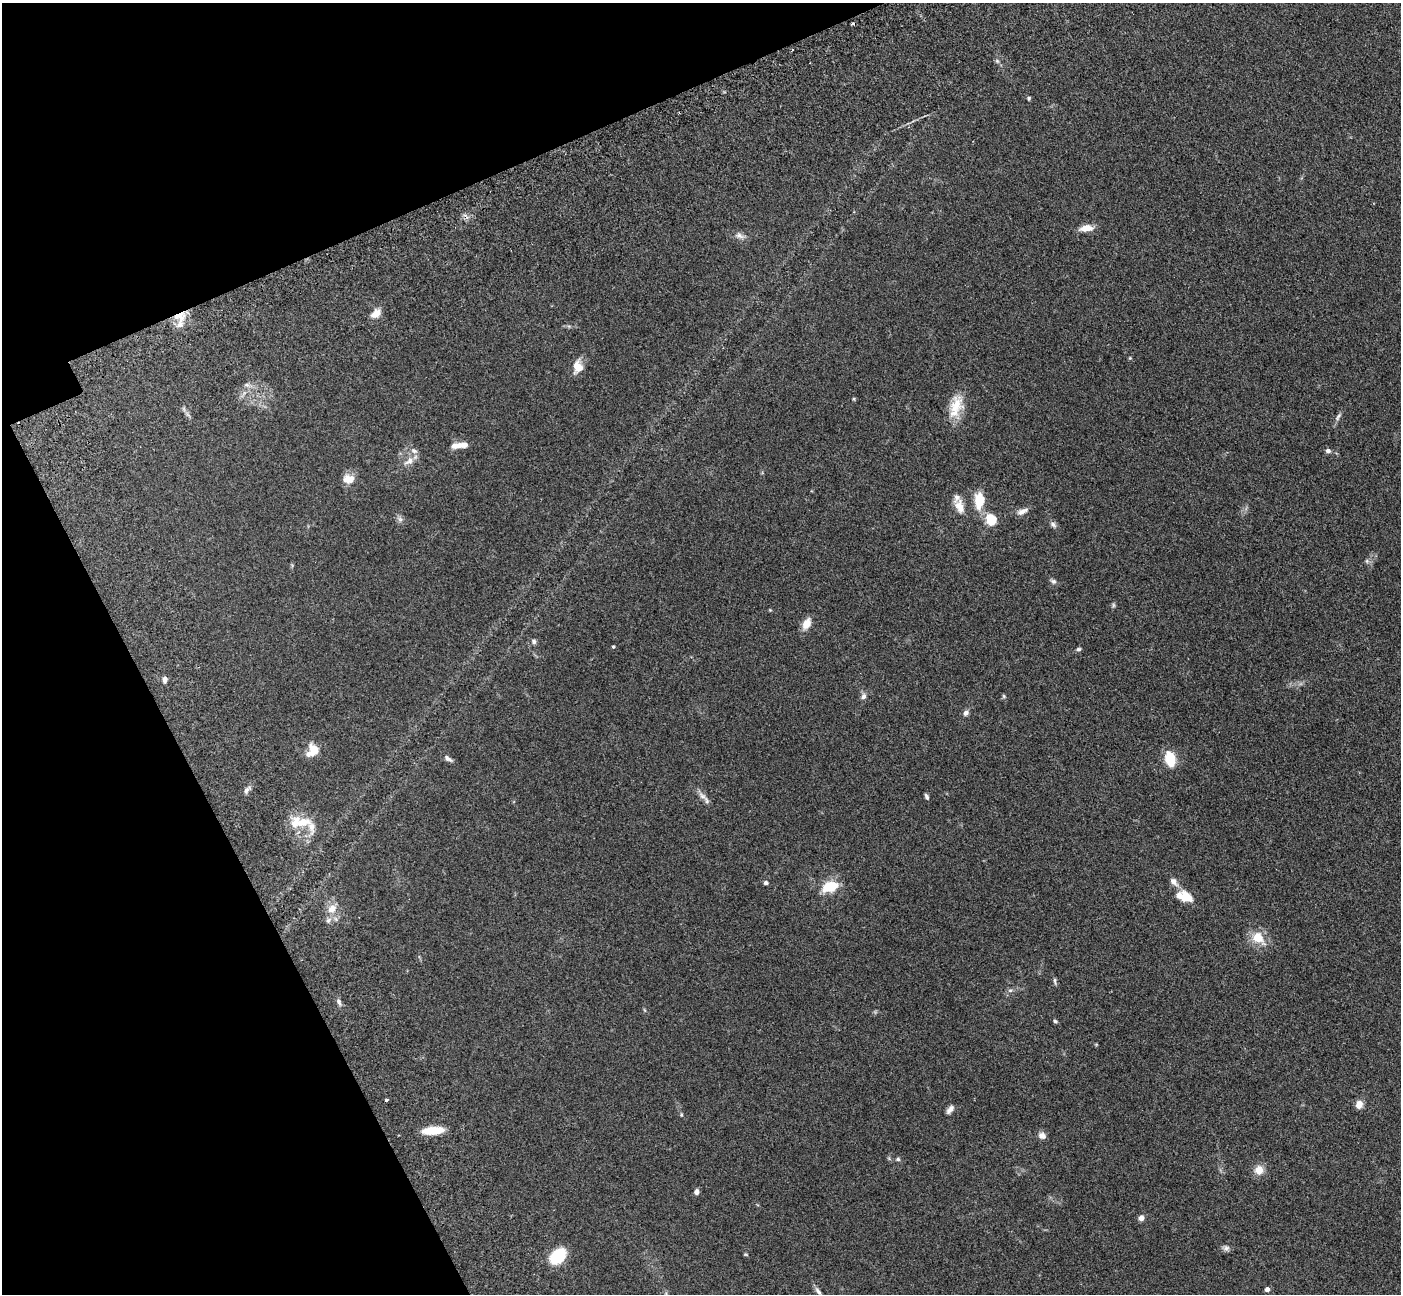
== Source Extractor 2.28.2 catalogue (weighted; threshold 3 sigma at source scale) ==
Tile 5 of 4 x 4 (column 1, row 2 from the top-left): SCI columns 157-1555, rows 3056-4347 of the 5911 x 5897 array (HDU 1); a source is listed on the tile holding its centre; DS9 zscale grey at full resolution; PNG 1403 x 1296 px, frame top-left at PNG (2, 3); no overlay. Shown black and unused: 21% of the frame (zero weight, under 3 of 5 exposures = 10% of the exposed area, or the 3 px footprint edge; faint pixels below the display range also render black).
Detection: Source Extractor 2.28.2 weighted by HDU 2 'WHT'; one run over the whole footprint, this tile lists its part. Background 0.245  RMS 0.0081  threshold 0.0366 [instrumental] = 3 sigma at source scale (4.5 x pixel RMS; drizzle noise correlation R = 1.50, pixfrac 1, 0.05/0.05 arcsec/px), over >= 5 px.
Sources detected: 66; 1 too faint to see at this stretch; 1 cosmic-ray / hot-pixel residue — not listed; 5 inside a brighter listed object's ellipse — not listed separately; the other 59 listed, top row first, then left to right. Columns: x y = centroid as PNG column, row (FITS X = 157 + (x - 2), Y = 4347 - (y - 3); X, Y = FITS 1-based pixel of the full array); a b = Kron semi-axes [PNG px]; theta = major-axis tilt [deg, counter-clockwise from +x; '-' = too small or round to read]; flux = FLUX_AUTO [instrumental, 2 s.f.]
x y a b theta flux
1029 98 5 4 - 1
1086 228 13 7 8 9.4
739 236 11 7 -21 3.6
376 314 13 9 46 6.9
179 316 16 10 8 11
1130 358 4 4 - 0.73
577 366 15 11 -83 8.9
956 406 33 15 72 18
1338 416 12 5 57 2.4
459 445 20 6 6 7.9
1328 451 6 6 - 2.2
409 461 16 8 33 5.8
350 479 12 9 59 6.9
979 501 17 10 88 20
960 507 19 11 -69 8.5
1022 511 15 7 24 4.4
400 519 8 5 -45 2.1
991 520 13 11 -63 15
1053 524 9 6 -35 2.4
1367 561 6 4 -47 1.4
1053 581 9 6 -26 1.9
806 624 11 8 65 8.9
534 642 7 5 -49 1.8
613 647 4 3 - 0.88
1079 649 6 5 - 1.3
165 679 7 5 -87 3.2
863 696 8 6 57 2.8
966 713 7 6 - 2.8
313 750 12 10 39 16
448 759 12 5 -39 2.7
1170 759 14 9 -74 22
247 790 12 6 45 2.8
702 796 15 7 -42 4.2
926 797 6 4 -68 1.8
302 822 25 13 12 17
1174 882 14 8 -50 4.4
766 883 5 5 - 1.8
830 887 19 11 17 19
1185 897 16 9 -22 17
332 909 12 9 45 7.3
1258 938 18 12 -45 15
1055 981 10 4 -85 1.4
1010 990 6 4 0 1.4
339 1002 10 6 -68 2.3
1055 1021 5 4 - 1.2
386 1100 3 3 - 1.8
1359 1105 9 7 71 5.9
950 1109 11 6 51 3.5
681 1115 6 4 79 0.87
433 1130 21 7 5 22
1042 1136 9 7 -29 4
898 1159 5 5 - 1.2
1259 1170 10 10 - 7.8
696 1192 6 5 - 2.7
1141 1218 6 6 - 3.3
1226 1248 8 8 - 2.5
558 1256 15 10 45 34
1267 1289 4 4 - 4.5
818 1291 12 5 -54 2.5
Overlapping masked pixels (flux is a lower limit): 1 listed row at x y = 179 316